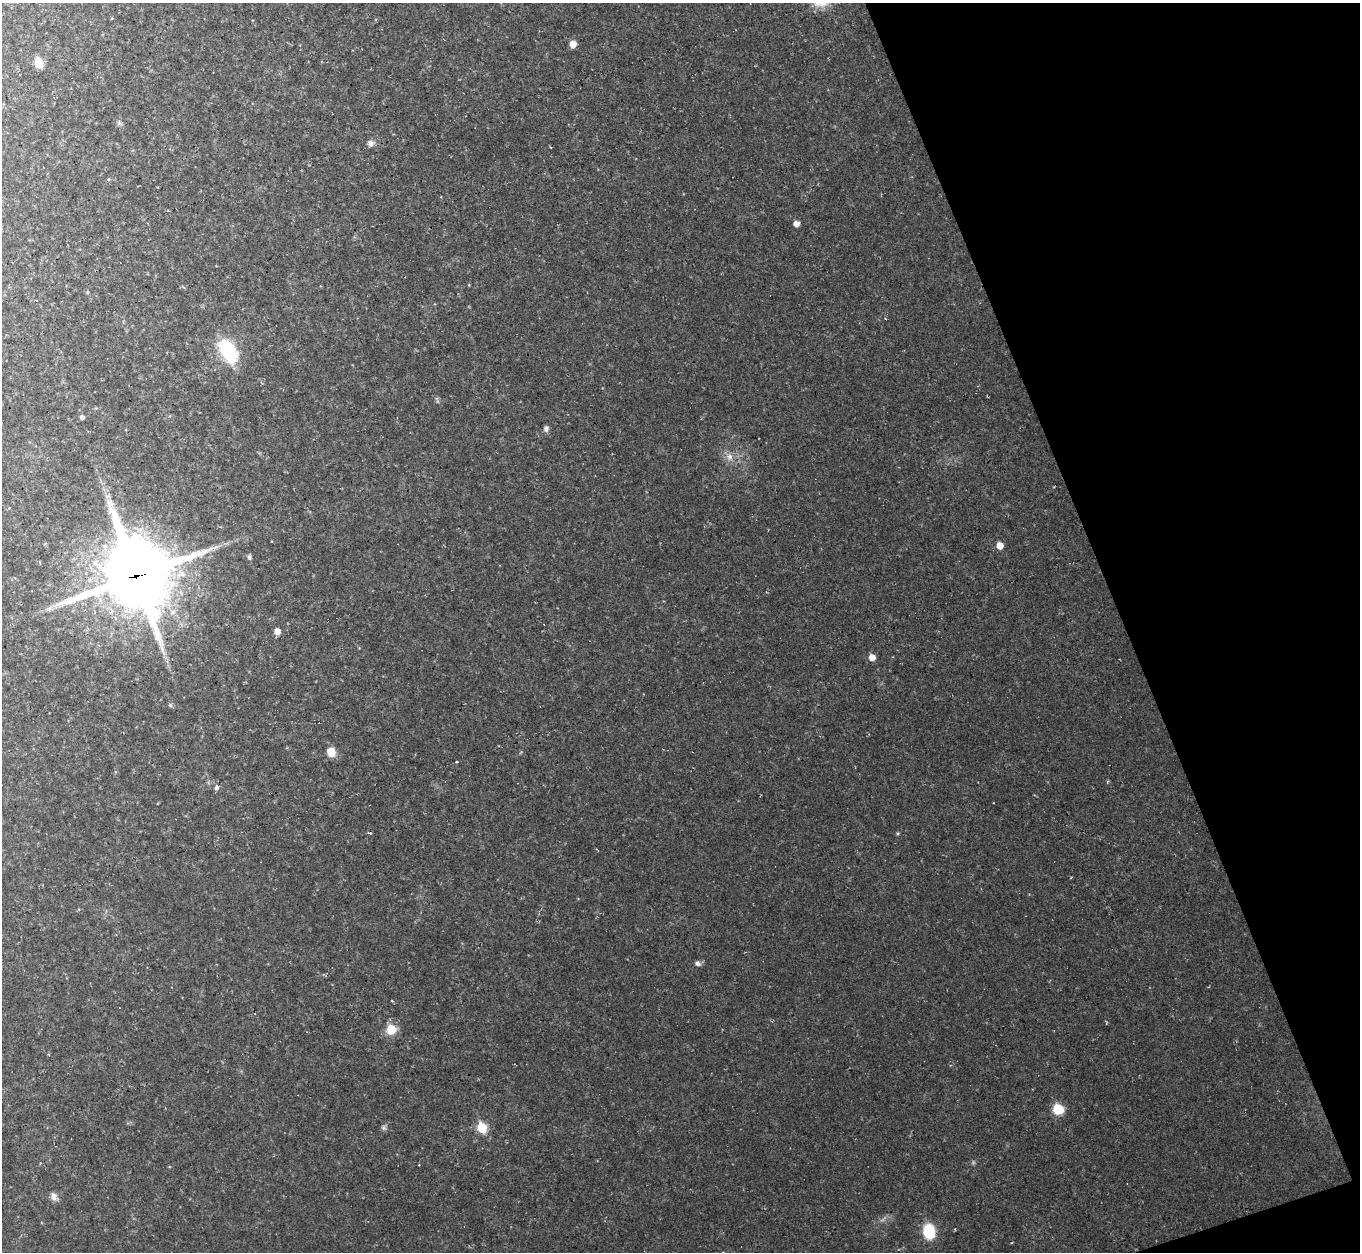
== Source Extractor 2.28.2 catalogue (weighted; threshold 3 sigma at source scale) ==
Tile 12 of 4 x 4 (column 4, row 3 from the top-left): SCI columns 4076-5433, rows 1397-2646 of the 5433 x 5419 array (HDU 1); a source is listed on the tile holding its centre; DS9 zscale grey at full resolution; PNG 1362 x 1254 px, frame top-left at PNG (2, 3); no overlay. Shown black and unused: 18% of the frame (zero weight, under 2 of 3 exposures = <1% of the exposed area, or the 3 px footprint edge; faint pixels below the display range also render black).
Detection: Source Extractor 2.28.2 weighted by HDU 2 'WHT'; one run over the whole footprint, this tile lists its part. Background 0.0461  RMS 0.0073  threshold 0.0328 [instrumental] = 3 sigma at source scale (4.5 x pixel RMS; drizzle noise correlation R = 1.50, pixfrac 1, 0.05/0.05 arcsec/px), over >= 5 px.
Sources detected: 29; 4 cosmic-ray / hot-pixel residue — not listed; the other 25 listed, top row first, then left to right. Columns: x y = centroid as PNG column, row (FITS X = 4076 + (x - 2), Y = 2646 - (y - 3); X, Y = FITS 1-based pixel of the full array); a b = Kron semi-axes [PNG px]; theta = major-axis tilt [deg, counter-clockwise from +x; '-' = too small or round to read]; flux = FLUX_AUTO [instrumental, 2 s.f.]
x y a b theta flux
573 44 6 6 - 6.4
39 63 7 6 - 17
119 123 7 5 -48 1.4
371 143 8 7 - 3.2
796 223 5 5 - 3.9
229 352 30 16 -59 39
82 417 5 4 - 2
546 428 7 6 - 2.4
730 457 10 8 -81 4.2
1000 545 6 5 - 7.2
249 557 8 5 -90 1.4
136 576 27 23 -69 5100
50 608 11 3 40 1.8
277 631 6 6 - 4.7
872 657 5 5 - 7.3
170 705 6 6 - 1.2
331 752 9 8 - 8.8
216 788 4 4 - 4.1
698 963 9 6 -15 2.2
391 1029 9 9 - 14
1058 1109 9 8 - 18
383 1128 7 6 - 1.6
482 1128 6 5 - 37
54 1196 12 8 -68 3.4
929 1231 16 13 -81 21
Overlapping masked pixels (flux is a lower limit): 1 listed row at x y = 136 576